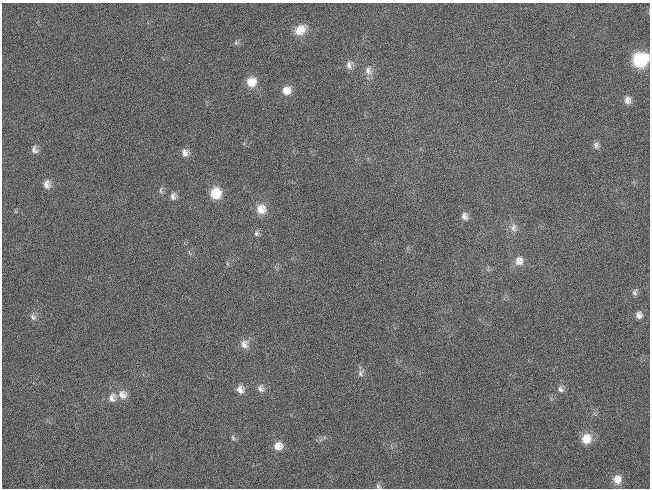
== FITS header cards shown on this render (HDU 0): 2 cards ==
NAXIS1  =                  648 / length of data axis 1
NAXIS2  =                  486 / length of data axis 2

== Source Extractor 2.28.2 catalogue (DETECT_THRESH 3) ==
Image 648 x 486 px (HDU 0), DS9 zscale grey, 1 PNG px = 1 image px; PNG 652 x 490 px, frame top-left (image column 1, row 486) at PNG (2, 3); no overlay
Background 119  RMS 26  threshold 79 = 3 sigma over >= 5 px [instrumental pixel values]
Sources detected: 36; all 36 listed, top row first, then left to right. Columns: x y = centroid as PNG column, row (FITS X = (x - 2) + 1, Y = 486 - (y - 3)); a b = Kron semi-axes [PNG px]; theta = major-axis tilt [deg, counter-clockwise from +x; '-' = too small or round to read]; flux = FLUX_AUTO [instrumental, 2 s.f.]
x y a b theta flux
302 29 13 6 -35 11000
298 30 15 11 37 21000
236 43 6 5 - 3300
640 59 12 11 - 110000
349 65 11 8 77 8400
368 70 13 10 -83 12000
251 82 12 11 - 25000
286 90 10 10 - 17000
627 100 9 8 - 9500
596 145 9 7 -73 6000
34 150 9 7 -67 7500
185 153 10 8 -88 10000
47 184 11 8 89 11000
161 190 9 4 -86 4100
215 193 10 10 - 44000
173 196 9 7 -88 7700
261 209 12 12 - 21000
464 216 9 7 -70 7500
514 228 12 8 -90 9100
256 234 7 6 - 4400
519 261 11 10 - 15000
635 292 9 7 74 4800
639 315 9 8 - 8400
33 317 9 7 -47 6300
244 344 13 10 81 12000
361 373 10 7 80 6400
240 389 10 9 - 11000
261 389 10 8 -79 7500
560 389 9 7 -57 6600
122 395 12 11 - 13000
112 398 12 10 85 12000
233 438 9 4 -63 3300
586 439 11 10 - 28000
278 446 10 10 - 18000
617 479 10 9 - 18000
378 486 6 6 - 3400
At the frame edge (FLAGS 8, measured only in part): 1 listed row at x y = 640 59